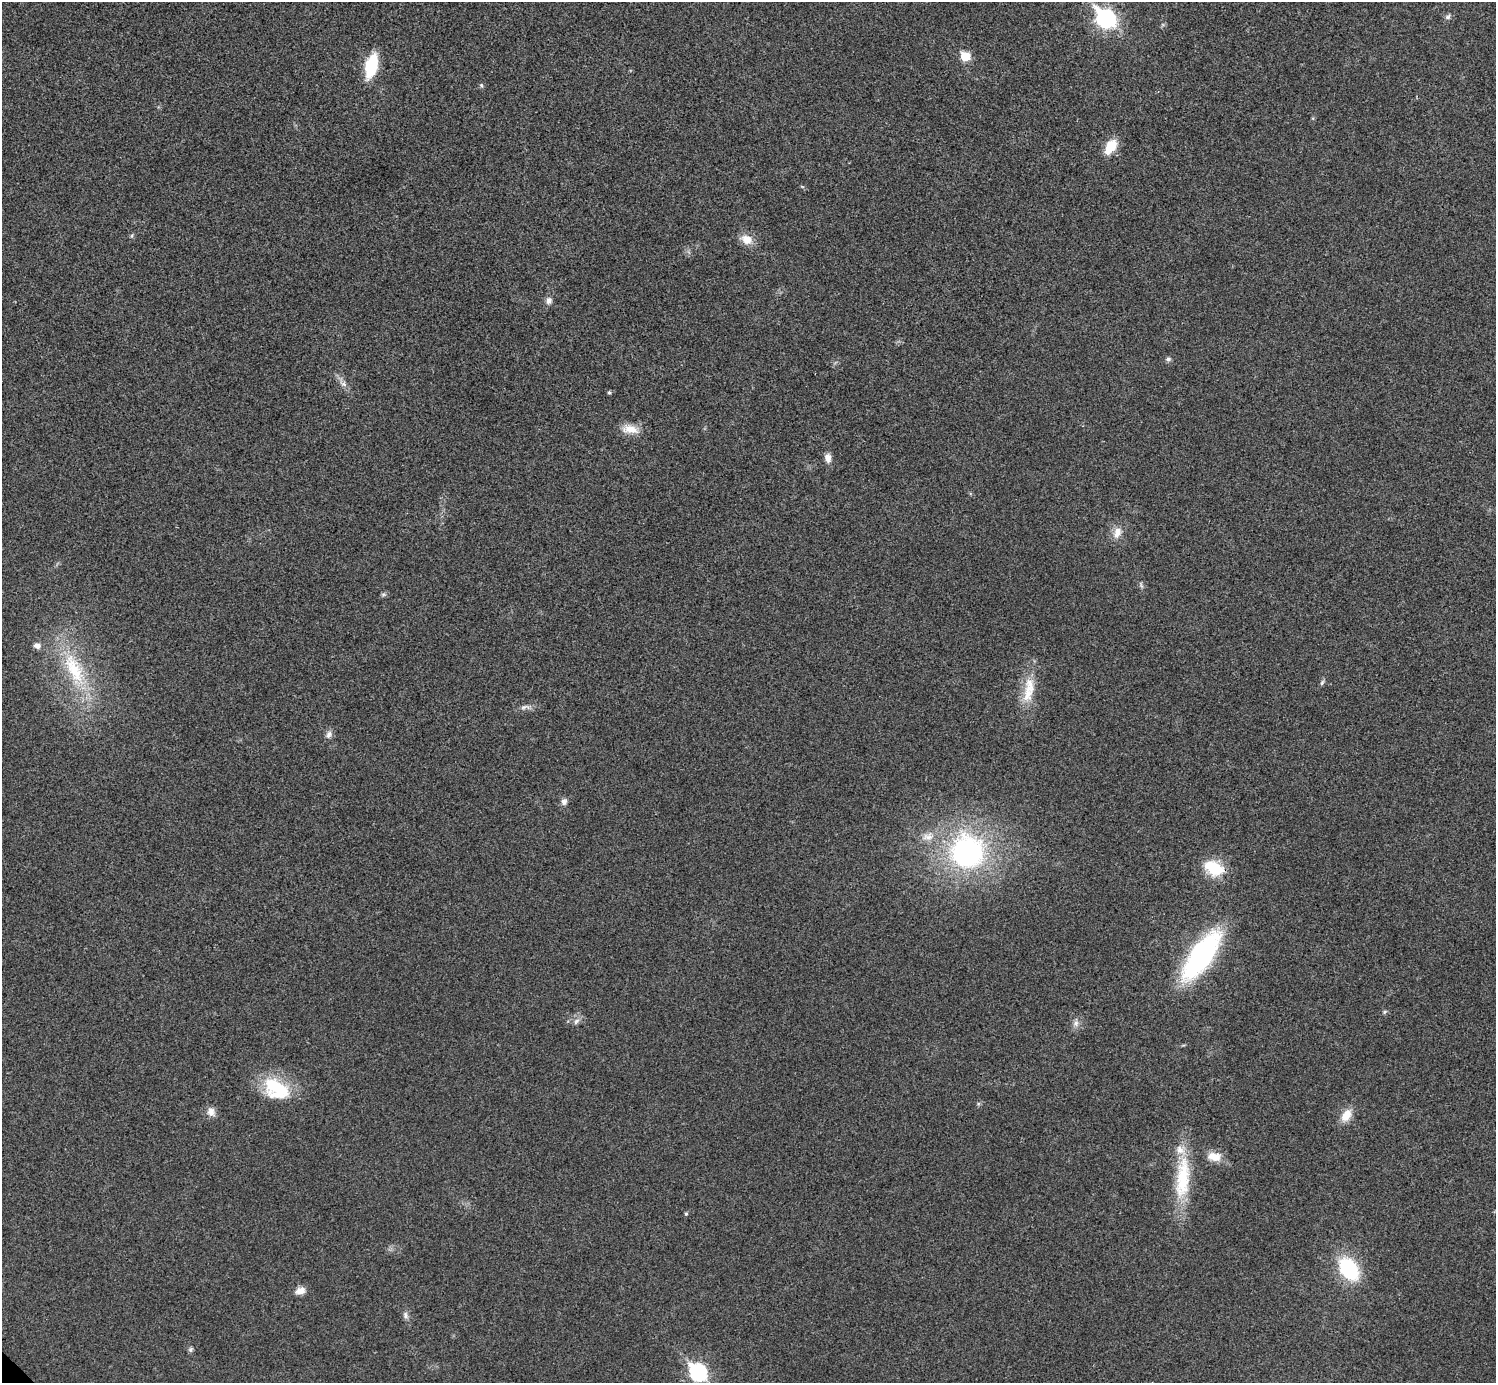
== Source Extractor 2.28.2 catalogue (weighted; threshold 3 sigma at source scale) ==
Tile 10 of 4 x 4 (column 2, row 3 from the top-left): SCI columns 1498-2991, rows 1541-2921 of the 5985 x 5985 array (HDU 1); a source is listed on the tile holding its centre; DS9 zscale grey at full resolution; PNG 1498 x 1385 px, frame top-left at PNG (2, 2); no overlay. Shown black and unused: <1% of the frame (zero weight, under 3 of 4 exposures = <1% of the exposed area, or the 3 px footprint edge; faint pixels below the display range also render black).
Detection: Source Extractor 2.28.2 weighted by HDU 2 'WHT'; one run over the whole footprint, this tile lists its part. Background 0.022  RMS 0.0054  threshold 0.0242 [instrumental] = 3 sigma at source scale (4.5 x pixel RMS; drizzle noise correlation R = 1.50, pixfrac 1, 0.05/0.05 arcsec/px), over >= 5 px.
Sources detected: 42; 2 inside a brighter listed object's ellipse — not listed separately; the other 40 listed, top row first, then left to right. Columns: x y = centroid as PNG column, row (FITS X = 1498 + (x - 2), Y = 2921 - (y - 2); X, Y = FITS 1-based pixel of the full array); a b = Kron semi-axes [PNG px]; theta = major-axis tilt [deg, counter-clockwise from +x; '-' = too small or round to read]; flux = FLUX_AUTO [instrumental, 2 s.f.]
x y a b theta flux
1448 17 8 6 26 1.5
1106 18 10 8 -41 190
965 56 6 6 - 15
371 66 18 9 75 31
481 85 5 4 - 0.74
1111 147 17 10 56 12
747 239 15 11 -31 6.5
549 301 9 8 - 2.4
1168 359 7 6 - 1.3
344 384 9 7 -38 2.2
609 392 4 3 - 0.84
630 429 23 11 -9 7.1
828 458 12 8 -82 3.4
1117 533 16 10 74 5.2
383 594 7 4 0 0.92
37 646 10 7 -8 2.5
74 669 56 20 -64 38
1322 683 8 5 63 1.1
1028 694 22 14 70 11
525 707 17 6 3 2.6
329 734 11 7 73 2.3
564 801 9 8 - 2.1
927 837 16 10 9 5.3
967 852 33 32 - 110
1214 868 25 16 -25 18
1201 956 47 18 55 110
1384 1012 6 5 - 0.81
576 1021 10 6 46 2
1076 1023 9 8 - 2.4
276 1089 35 23 -30 29
211 1112 12 10 -69 3.7
1346 1115 17 10 58 7.4
1214 1157 17 11 -11 7.2
1183 1178 60 18 85 32
686 1214 5 4 - 0.74
1349 1269 20 13 -54 47
300 1291 12 9 14 3.8
405 1315 10 7 -74 1.9
190 1349 7 6 - 1.1
698 1372 9 7 -47 120